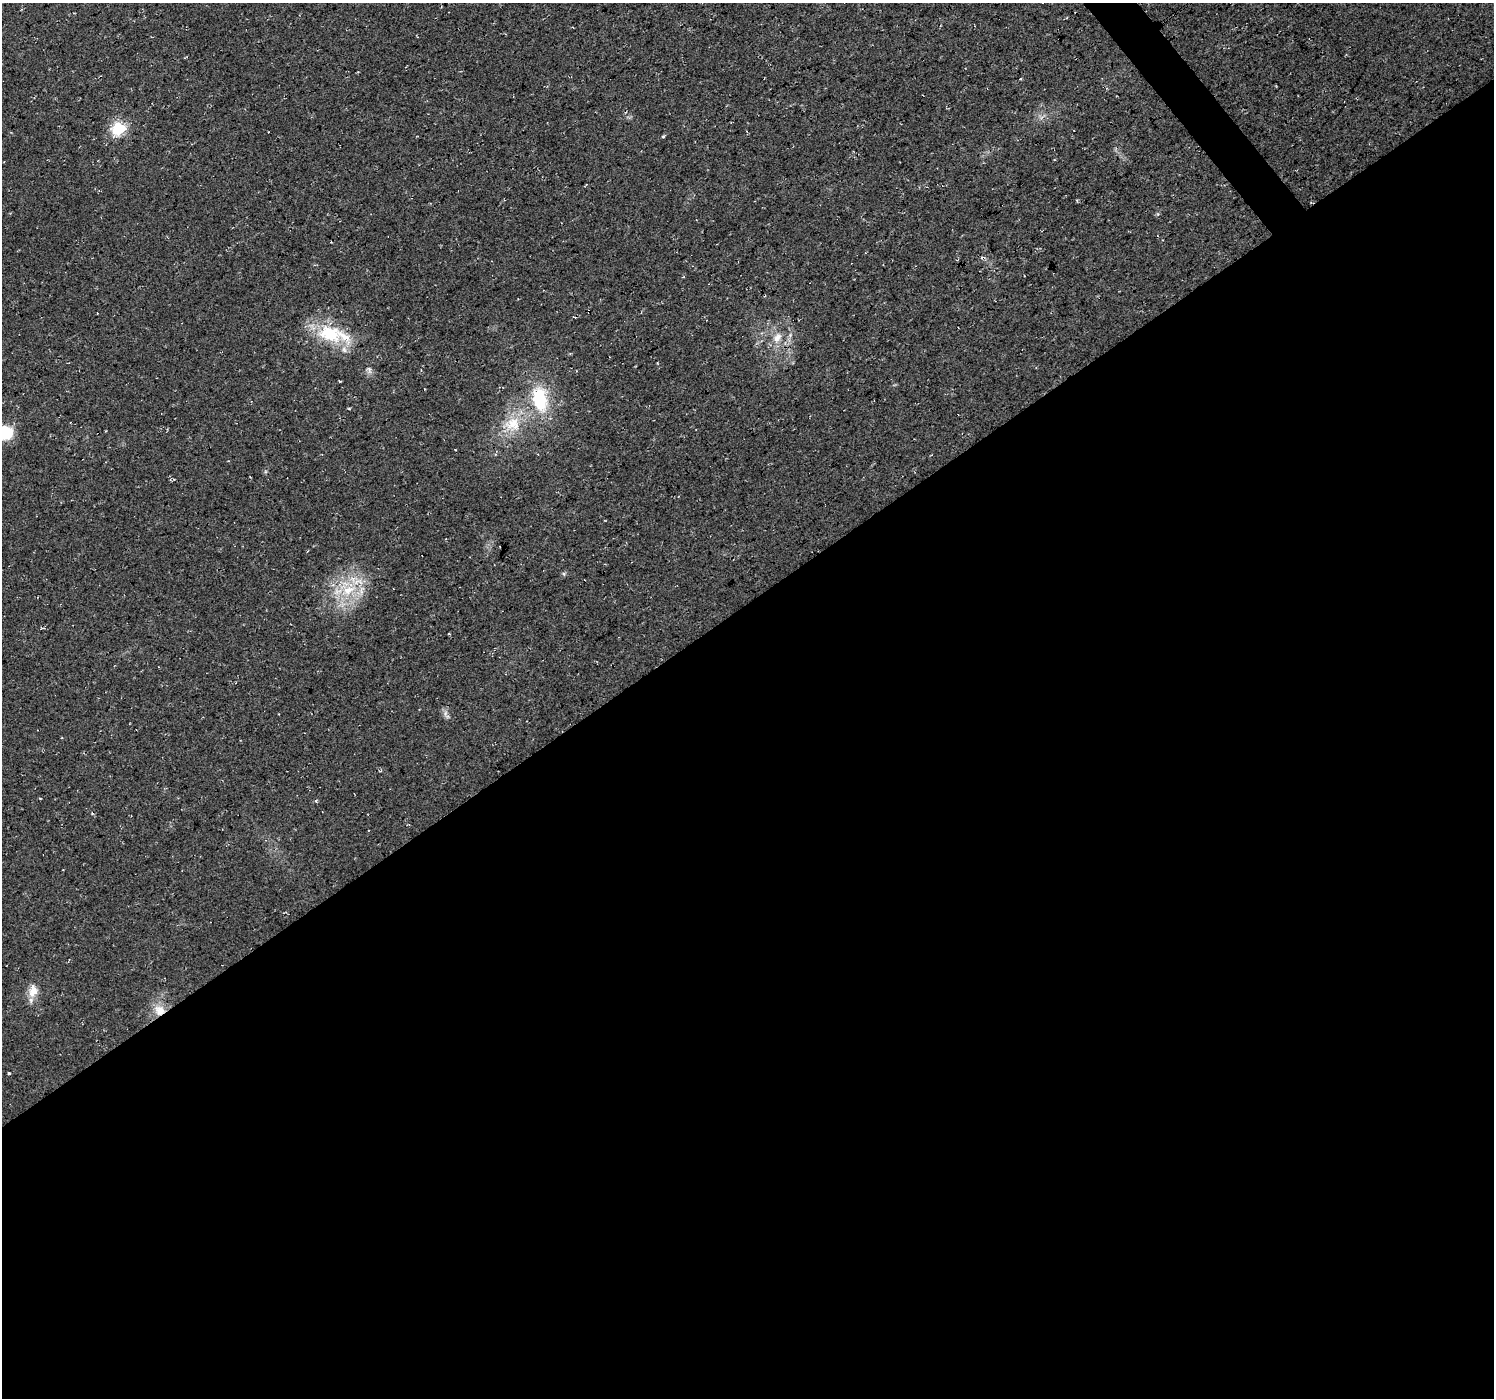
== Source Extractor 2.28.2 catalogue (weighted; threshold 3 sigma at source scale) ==
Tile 15 of 4 x 4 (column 3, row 4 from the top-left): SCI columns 2989-4480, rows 197-1592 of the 5972 x 5912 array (HDU 1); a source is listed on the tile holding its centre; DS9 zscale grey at full resolution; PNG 1496 x 1400 px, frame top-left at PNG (2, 3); no overlay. Shown black and unused: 58% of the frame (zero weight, under 3 of 4 exposures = <1% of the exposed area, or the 3 px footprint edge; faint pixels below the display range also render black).
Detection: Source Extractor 2.28.2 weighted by HDU 2 'WHT'; one run over the whole footprint, this tile lists its part. Background 0.0202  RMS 0.0055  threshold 0.0249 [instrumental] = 3 sigma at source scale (4.5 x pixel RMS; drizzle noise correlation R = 1.50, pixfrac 1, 0.0396/0.0396 arcsec/px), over >= 5 px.
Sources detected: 17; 2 cosmic-ray / hot-pixel residue — not listed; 1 inside a brighter listed object's ellipse — not listed separately; the other 14 listed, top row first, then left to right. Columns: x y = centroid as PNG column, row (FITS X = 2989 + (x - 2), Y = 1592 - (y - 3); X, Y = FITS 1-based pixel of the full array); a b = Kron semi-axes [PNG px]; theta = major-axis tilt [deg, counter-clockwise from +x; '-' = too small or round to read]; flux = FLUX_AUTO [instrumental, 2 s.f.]
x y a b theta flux
118 128 7 6 - 69
663 136 5 3 - 0.59
1077 200 4 3 - 0.62
329 334 40 24 -15 29
777 338 16 10 55 6
539 399 29 18 -80 30
512 424 24 18 6 16
5 432 15 13 -7 19
564 574 6 4 -71 0.69
348 590 25 17 1 21
445 713 10 4 77 1.4
33 991 18 11 79 6.7
159 1010 14 14 - 8.5
9 1073 3 3 - 0.65
Overlapping masked pixels (flux is a lower limit): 1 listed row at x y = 159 1010
Isophote crosses this tile's border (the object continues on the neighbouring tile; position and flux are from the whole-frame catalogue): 1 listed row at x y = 5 432
Unlisted compact peaks at least as high as the median listed source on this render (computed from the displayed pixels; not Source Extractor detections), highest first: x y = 316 801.